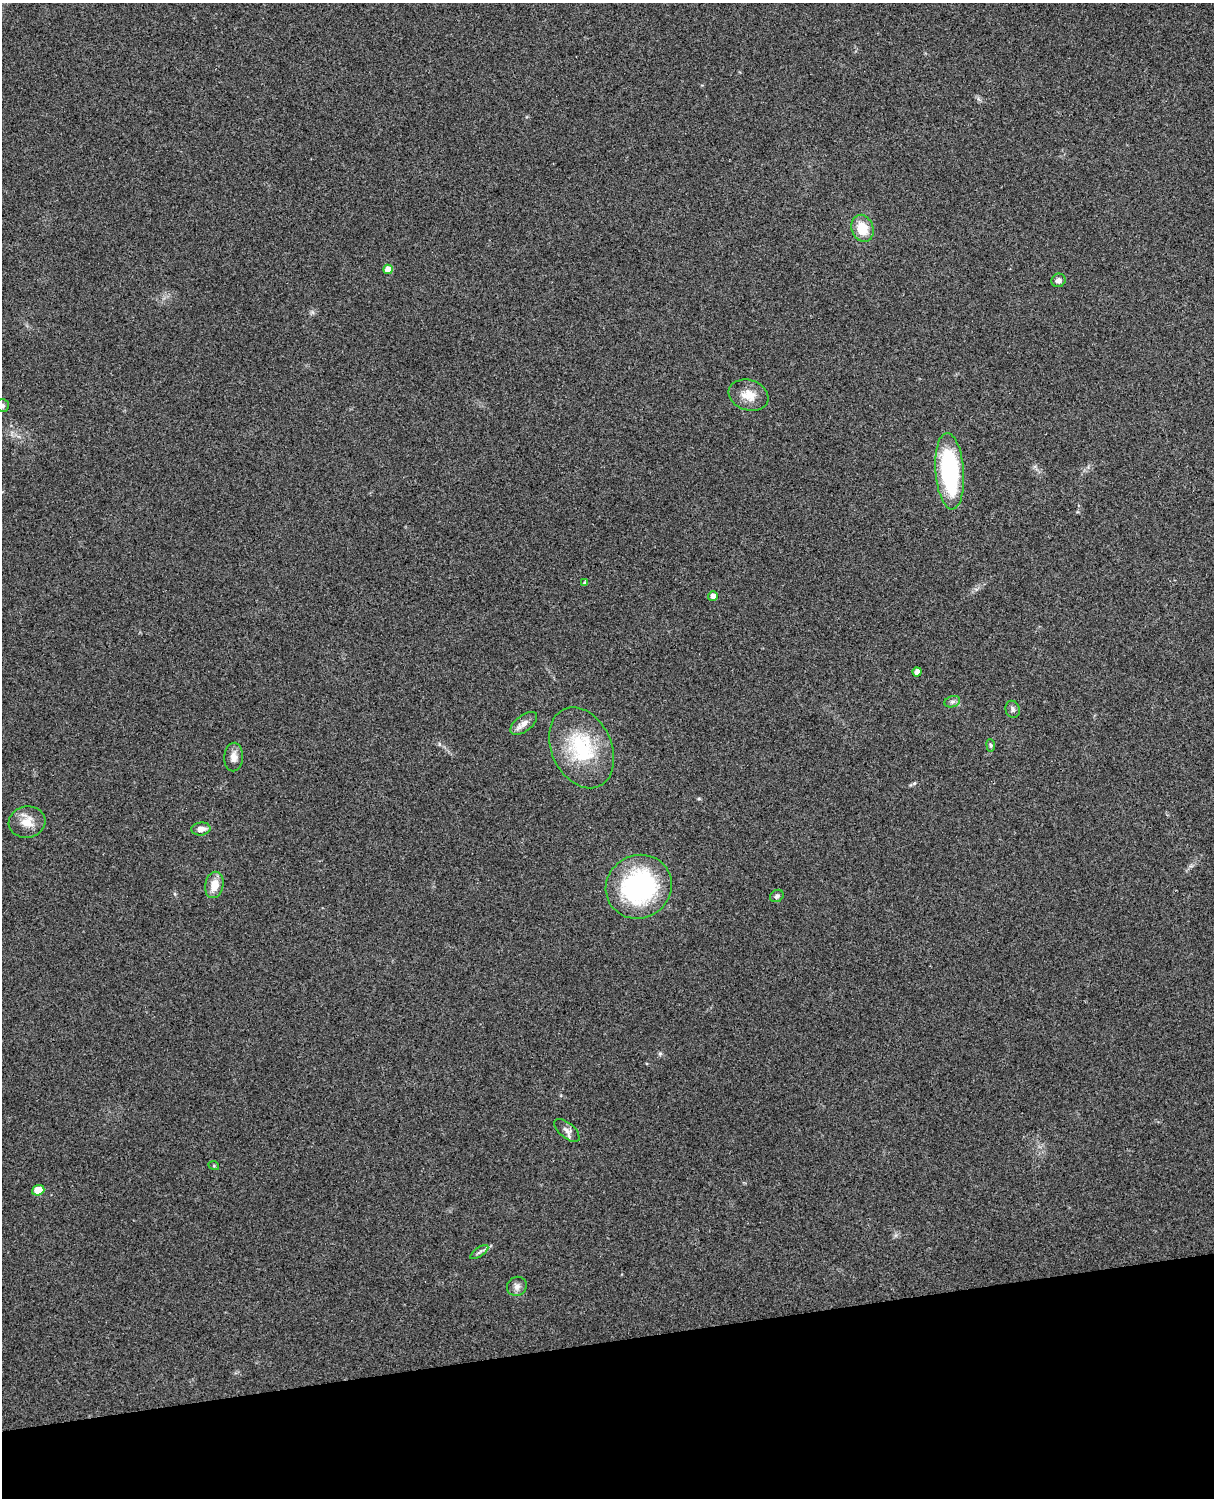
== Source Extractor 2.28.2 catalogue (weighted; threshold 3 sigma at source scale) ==
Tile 10 of 4 x 3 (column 2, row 3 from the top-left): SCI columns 1331-2542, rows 164-1659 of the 5088 x 4927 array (HDU 1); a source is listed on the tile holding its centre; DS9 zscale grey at full resolution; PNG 1216 x 1500 px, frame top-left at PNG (2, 3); each listed source drawn as its Kron ellipse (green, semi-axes under 4 px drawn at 4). Shown black and unused: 10% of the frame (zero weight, under 3 of 4 exposures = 6% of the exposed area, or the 3 px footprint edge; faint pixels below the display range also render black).
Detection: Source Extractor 2.28.2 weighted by HDU 2 'WHT'; one run over the whole footprint, this tile lists its part. Background 0.265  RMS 0.0089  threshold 0.0403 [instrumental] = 3 sigma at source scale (4.5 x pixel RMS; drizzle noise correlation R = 1.50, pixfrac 1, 0.05/0.05 arcsec/px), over >= 5 px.
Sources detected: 25; all 25 listed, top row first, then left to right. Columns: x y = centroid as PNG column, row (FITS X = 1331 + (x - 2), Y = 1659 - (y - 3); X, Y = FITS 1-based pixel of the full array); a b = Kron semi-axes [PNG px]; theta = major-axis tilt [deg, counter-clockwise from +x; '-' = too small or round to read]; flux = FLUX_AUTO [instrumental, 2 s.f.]
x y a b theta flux
862 228 14 11 -70 18
388 269 5 4 - 10
1058 280 7 6 - 3.6
749 395 20 15 -18 13
2 405 6 6 - 2
950 471 38 14 -86 110
585 583 4 4 - 2.2
713 596 5 5 - 4.6
917 672 4 4 - 6.6
952 702 8 5 18 2.5
1013 709 8 7 - 2.8
524 723 16 8 37 5.7
991 745 6 4 -82 1.4
582 748 42 30 -65 62
234 757 14 9 88 6.6
27 822 18 15 8 13
201 829 9 6 6 5.1
214 885 13 9 78 12
639 887 33 31 30 130
777 896 7 5 36 2.2
567 1130 15 7 -41 4.7
214 1166 5 3 - 0.85
38 1190 6 5 - 19
479 1252 11 4 35 2.3
517 1286 10 9 - 4.4
Isophote crosses this tile's border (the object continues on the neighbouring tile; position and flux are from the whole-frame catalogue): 1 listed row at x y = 2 405